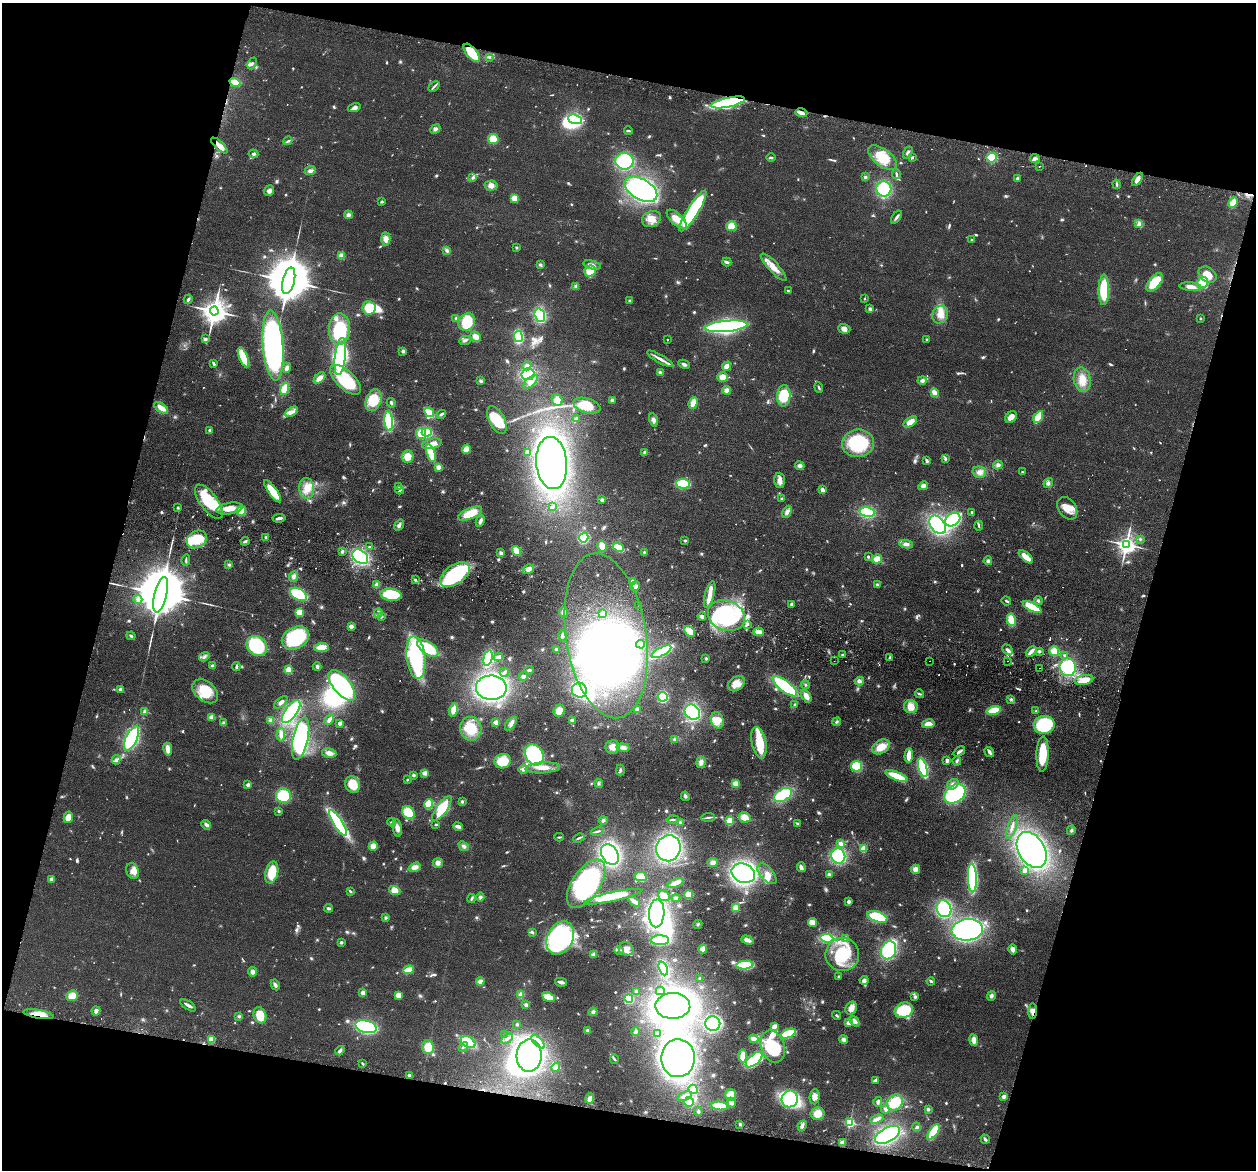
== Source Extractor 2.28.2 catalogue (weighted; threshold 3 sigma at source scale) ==
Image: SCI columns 15-5029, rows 299-4967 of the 5045 x 5146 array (HDU 1 of 3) = the unmasked area's bounding box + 8 px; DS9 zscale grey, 4 x 4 block average (1 PNG px = mean of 4 x 4 image px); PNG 1258 x 1172 px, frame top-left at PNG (2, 3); each listed source drawn as its Kron ellipse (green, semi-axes under 4 px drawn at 4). Shown black and unused: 30% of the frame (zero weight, under 2 of 3 exposures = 3% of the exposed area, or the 3 px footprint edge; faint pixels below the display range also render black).
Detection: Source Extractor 2.28.2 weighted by HDU 2 'WHT'. Background 0.0513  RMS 0.0067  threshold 0.0299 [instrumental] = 3 sigma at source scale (4.5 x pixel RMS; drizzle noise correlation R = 1.50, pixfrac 1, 0.05/0.05 arcsec/px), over >= 5 px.
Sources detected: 1059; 20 too faint to see at this stretch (4 x 4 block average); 23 inside a brighter object's white glare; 11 cosmic-ray / hot-pixel residue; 1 long thin detection or spike segment (spike, bleed or trail) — neither listed nor drawn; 11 coinciding with a brighter row at this scale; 59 inside a brighter listed object's ellipse — not listed separately; of the other 934, all 500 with FLUX_AUTO >= 5.53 (the completeness limit of this list) listed and drawn (434 fainter detections not listed), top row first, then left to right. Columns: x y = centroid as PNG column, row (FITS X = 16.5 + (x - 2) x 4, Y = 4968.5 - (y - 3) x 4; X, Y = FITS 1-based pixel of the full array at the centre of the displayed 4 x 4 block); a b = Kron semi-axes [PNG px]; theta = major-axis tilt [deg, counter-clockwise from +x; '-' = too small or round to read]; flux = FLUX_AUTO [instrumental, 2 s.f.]
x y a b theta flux
472 53 11 5 -50 130
489 57 3 2 - 6
252 63 6 3 67 8.7
235 82 5 3 - 78
434 86 6 2 40 8.2
728 102 17 4 12 580
354 108 6 4 17 14
801 113 6 3 -16 22
575 119 7 4 -19 250
435 129 5 4 - 13
628 131 4 2 - 7.7
493 139 5 5 - 66
288 141 4 2 - 7.1
219 145 10 3 -43 53
908 153 6 3 61 11
253 154 5 3 - 8.6
771 157 4 2 - 6.9
912 157 3 2 - 6.1
883 158 17 8 -38 100
992 158 5 4 - 150
1035 158 5 4 - 13
624 161 9 8 - 340
1039 166 2 2 - 8.8
310 171 6 3 22 13
896 174 5 2 - 7.3
865 177 3 3 - 6.2
473 178 4 3 - 8.6
1017 178 4 3 - 7
1137 179 7 4 56 27
1117 184 4 2 - 6.9
491 185 6 5 - 27
641 189 18 10 -30 670
884 189 7 7 - 240
269 191 5 5 - 17
515 198 4 4 - 41
382 201 3 2 - 8.4
1233 203 6 4 64 49
693 211 24 5 58 530
348 215 4 4 - 13
897 217 7 2 52 12
651 219 10 7 25 43
677 219 12 5 -43 55
1139 224 3 2 - 7.4
731 226 5 5 - 71
386 239 6 4 -87 31
972 240 3 2 - 7.3
516 248 3 3 - 5.6
447 250 3 2 - 6.7
341 256 2 2 - 180
727 262 5 2 - 14
540 264 4 3 - 8.2
592 265 9 3 -14 16
774 267 18 5 -47 50
590 271 6 5 - 92
1207 275 10 7 -36 54
289 281 13 6 76 38000
1155 282 11 5 52 130
1203 283 6 5 - 150
576 286 4 4 - 12
1191 287 11 4 -6 37
1104 290 15 5 89 180
788 291 3 2 - 9.1
188 299 5 2 - 10
864 299 2 2 - 11
630 301 4 3 - 6.8
369 308 7 6 - 110
870 309 4 4 - 10
214 311 4 4 - 6000
540 315 7 5 -72 310
940 315 9 7 61 43
456 318 3 3 - 5.7
1200 318 2 2 - 16
467 322 9 7 52 140
726 326 21 5 6 970
339 329 15 11 89 260
844 329 6 5 - 20
518 336 5 4 - 290
476 337 6 5 - 28
206 339 3 3 - 11
465 340 6 2 22 8.8
667 340 2 2 - 9.7
927 340 3 2 - 8.5
273 345 35 10 -86 1400
403 351 3 3 - 10
340 356 19 5 83 650
243 357 10 4 -69 180
660 359 15 3 -29 27
214 363 3 2 - 11
684 364 6 3 -26 12
527 366 4 4 - 18
727 366 5 4 - 26
287 368 5 3 - 15
660 372 4 3 - 7.5
528 374 6 6 - 240
722 377 5 5 - 34
319 378 7 4 43 29
345 380 19 9 -43 280
922 380 4 4 - 12
1082 380 12 8 -79 57
481 381 4 3 - 8.9
531 382 9 4 42 24
819 388 5 2 - 6.4
284 389 6 4 72 67
727 390 4 4 - 19
934 393 4 3 - 31
784 396 11 7 87 110
374 400 11 7 70 100
557 400 6 5 - 35
612 400 3 3 - 13
391 403 5 2 - 6.1
693 403 6 3 69 46
587 406 14 7 -17 100
161 408 8 4 -35 42
291 412 7 3 32 15
429 412 5 3 - 85
441 414 5 2 - 8.6
1011 417 6 5 - 34
1038 417 6 3 59 170
576 418 2 2 - 14
497 420 15 7 -63 120
653 420 7 4 -72 16
389 421 10 4 -85 270
910 422 7 4 33 40
209 430 2 2 - 7.2
427 432 5 4 - 160
421 433 5 5 - 46
858 443 16 13 7 270
432 444 10 5 13 28
466 449 4 4 - 50
528 452 4 3 - 28
644 452 3 3 - 8.1
431 453 9 3 -69 140
407 456 6 6 - 48
945 459 4 2 - 10
926 461 4 3 - 9.2
552 463 26 15 -85 1800
998 465 5 4 - 13
800 466 5 4 - 12
438 467 4 4 - 16
979 472 7 5 -14 21
1022 472 2 2 - 10
780 480 7 5 -87 24
1048 483 5 3 - 9.7
683 484 7 5 -4 170
399 486 3 2 - 7.3
923 486 5 4 - 17
307 488 10 7 -85 51
400 490 4 2 - 5.7
822 490 4 3 - 22
273 491 13 4 -54 130
782 499 2 2 - 6.4
602 500 3 3 - 9.3
209 502 20 8 -53 210
178 507 3 2 - 5.7
552 507 2 2 - 16
1067 508 12 8 -55 54
230 509 13 5 10 59
241 511 5 5 - 64
787 512 6 4 60 18
867 512 7 5 -9 230
470 513 13 5 23 94
972 513 3 2 - 8.8
279 518 6 3 7 14
953 520 8 6 33 490
480 521 6 3 66 17
399 525 6 3 55 16
938 525 10 7 -52 520
979 526 5 2 - 6.2
266 537 2 2 - 9.3
584 538 5 4 - 150
197 539 10 8 29 150
1140 539 4 3 - 5.6
685 540 2 2 - 23
245 541 4 2 - 8.6
906 544 7 4 -8 19
1126 545 3 3 - 3000
602 546 6 4 -76 37
369 547 3 2 - 5.7
618 547 5 2 - 110
342 551 3 3 - 7
517 551 5 3 - 71
644 552 2 2 - 18
501 553 4 3 - 13
360 557 9 6 -38 380
868 557 2 2 - 8.7
1026 557 9 3 -41 62
877 559 5 4 - 47
186 560 6 2 84 5.9
988 561 4 4 - 9.7
229 565 3 3 - 7.7
529 569 6 4 35 25
455 575 17 9 35 520
293 576 5 4 - 14
415 580 4 3 - 7
632 581 4 3 - 10
377 585 4 3 - 23
877 585 3 3 - 6.4
635 586 5 4 - 21
299 594 9 5 -30 250
710 594 14 4 75 38
161 595 18 6 76 57000
391 595 11 6 -9 180
138 599 4 3 - 11
1038 600 4 3 - 7.9
1006 601 5 2 - 5.5
791 604 3 2 - 7.8
639 605 2 2 - 5.7
1032 607 10 3 -28 190
564 612 5 4 - 18
299 613 4 4 - 62
378 613 5 2 - 8.2
602 614 4 3 - 13
382 616 3 3 - 5.9
702 616 4 3 - 16
726 616 19 15 -22 490
1011 620 6 3 -79 95
747 624 4 2 - 6.7
351 626 2 2 - 72
689 631 6 4 -44 68
759 632 5 4 - 34
562 635 5 3 - 9.5
131 636 4 3 - 7.4
606 636 83 40 -81 1800
295 638 14 10 31 320
641 644 4 4 - 14
257 646 11 9 -43 270
321 647 7 4 4 60
428 648 12 6 -35 230
556 649 2 2 - 13
1008 650 6 3 -47 13
1031 651 6 2 44 33
1039 651 3 3 - 7.8
1054 651 5 4 - 43
661 652 11 4 28 320
843 655 3 3 - 7.3
1065 655 3 2 - 8.2
204 657 5 4 - 12
416 657 21 9 -83 500
498 657 4 3 - 20
488 658 8 4 75 240
706 658 3 3 - 5.8
890 658 4 3 - 6.3
834 661 2 2 - 8.1
929 661 2 2 - 10
1008 661 2 2 - 6.3
212 666 4 3 - 9.6
236 667 4 2 - 11
317 667 4 3 - 8
1068 667 9 8 - 260
1040 668 2 2 - 6.7
289 670 2 2 - 260
529 670 4 3 - 7.1
504 672 4 3 - 6.7
523 677 4 4 - 13
1084 680 9 5 11 65
859 681 4 4 - 13
736 684 9 6 35 61
342 685 18 8 -51 630
805 685 4 3 - 5.9
785 686 15 5 -38 350
491 688 15 12 -1 1200
121 689 4 3 - 11
579 690 7 7 - 370
205 691 14 9 -40 110
919 694 4 2 - 6.3
806 696 7 3 -57 39
663 697 5 5 - 190
1011 699 4 3 - 6.5
281 702 8 3 40 17
795 705 3 2 - 5.5
911 707 7 6 - 46
453 710 7 4 76 33
637 710 3 2 - 40
145 711 3 2 - 16
559 711 6 5 - 46
994 711 7 4 13 100
1036 711 3 3 - 5.7
291 712 13 6 54 370
692 712 8 7 - 420
212 717 3 3 - 39
271 720 4 3 - 12
329 720 6 3 60 12
572 720 2 2 - 32
717 720 8 6 -70 54
496 722 4 3 - 19
837 722 4 3 - 6.9
224 723 3 3 - 11
340 723 2 2 - 47
511 723 8 4 51 17
928 724 6 4 12 33
1044 725 10 9 - 300
471 729 12 10 -84 110
281 735 7 4 88 18
132 738 13 5 65 380
301 738 21 7 77 340
674 739 3 2 - 6.3
759 743 16 7 -78 120
613 747 7 6 - 39
623 747 6 4 -12 22
881 747 9 6 32 58
168 749 6 3 -81 41
959 751 6 3 37 9.1
989 752 5 3 - 17
329 753 7 4 -11 28
1043 754 18 6 88 160
534 755 11 8 -60 410
909 755 7 3 84 69
116 760 5 3 - 11
503 761 8 7 - 110
947 761 3 2 - 16
957 761 5 2 - 6.5
701 762 6 4 81 20
856 766 5 5 - 170
543 768 17 5 3 55
923 768 9 4 -74 420
523 769 4 4 - 11
620 770 5 3 - 8.6
425 773 3 3 - 24
413 775 4 3 - 7.5
896 776 12 3 -22 140
407 780 2 2 - 15
598 783 4 3 - 6.2
353 784 8 7 - 88
736 784 4 4 - 37
953 784 6 4 38 18
248 785 4 3 - 11
955 794 11 8 35 420
783 795 10 6 30 260
283 796 7 7 - 180
685 796 5 3 - 9.9
462 802 4 3 - 6.4
428 804 5 4 - 130
442 808 15 5 55 170
279 811 3 2 - 6.7
408 813 7 5 -55 130
68 817 6 4 76 52
708 817 7 2 5 8.7
745 817 6 5 - 48
673 819 6 2 2 6.4
603 820 4 4 - 8.5
730 821 2 2 - 310
392 822 4 2 - 7.4
680 822 3 3 - 6.6
338 823 15 4 -57 560
797 823 3 2 - 7
436 824 3 2 - 6.8
206 825 5 4 - 12
458 826 5 3 - 17
1012 827 12 3 71 17
397 828 9 4 -80 24
1071 830 5 3 - 8.9
597 831 6 2 16 9.1
559 837 4 2 - 5.7
579 838 6 2 23 8.4
840 843 4 3 - 18
373 846 4 4 - 35
464 846 6 3 -41 10
668 848 13 12 - 800
863 849 3 3 - 45
1032 850 19 13 -59 1100
610 854 11 8 -60 690
838 856 7 7 - 300
438 863 5 5 - 23
713 863 5 4 - 19
415 867 6 3 19 31
801 867 5 3 - 18
915 869 4 4 - 26
1024 870 4 3 - 13
133 871 8 6 -67 38
272 872 11 6 76 110
743 873 12 9 -24 840
767 874 12 6 -49 33
829 875 3 3 - 13
641 877 6 4 -11 76
972 878 14 4 -88 460
51 879 4 3 - 13
675 883 8 3 22 30
586 884 28 14 56 660
350 891 3 2 - 7.1
395 891 6 4 -18 36
689 895 4 4 - 43
664 896 6 5 - 23
480 897 4 4 - 9.3
613 897 29 4 13 76
676 898 4 3 - 8
471 899 4 2 - 5.8
634 901 7 2 -35 38
849 901 3 3 - 13
329 908 4 3 - 9.3
736 908 4 3 - 35
944 909 8 7 - 250
657 913 14 7 87 860
877 917 10 5 -18 220
385 918 3 3 - 8.3
812 922 4 4 - 40
698 924 4 2 - 5.7
967 930 16 11 5 980
532 932 4 3 - 7.5
560 938 17 13 64 720
827 938 6 4 -6 190
846 938 4 3 - 10
660 940 9 4 1 240
747 940 6 3 -18 24
341 942 3 2 - 9.3
626 949 7 6 - 39
703 949 4 3 - 39
1013 949 5 3 - 19
619 950 5 3 - 11
889 950 9 7 68 270
842 954 17 16 - 190
593 955 4 3 - 17
745 965 8 4 3 270
663 968 7 3 -68 300
408 970 5 2 - 91
253 972 4 4 - 15
839 977 4 2 - 5.7
700 978 2 2 - 8.1
864 980 4 4 - 12
480 981 4 3 - 26
931 981 4 2 - 6.9
561 982 6 2 -13 21
275 985 5 3 - 12
636 991 4 3 - 5.9
660 991 4 2 - 6
363 993 3 3 - 14
399 995 4 3 - 45
521 995 4 4 - 22
72 996 6 5 - 58
991 996 5 4 - 12
548 997 6 4 -27 56
915 997 4 3 - 7.6
629 998 4 4 - 150
188 1005 9 2 -33 17
526 1005 3 3 - 11
673 1006 17 13 0 1500
851 1008 7 5 59 29
904 1010 9 7 25 160
96 1011 4 4 - 15
1033 1011 7 4 87 21
593 1012 4 4 - 8.5
38 1014 15 4 -9 60
260 1015 8 6 -71 85
836 1015 4 2 - 6.3
239 1016 4 3 - 5.6
854 1021 6 3 -50 23
849 1023 4 3 - 17
517 1024 3 3 - 6.6
713 1024 7 7 - 350
774 1026 4 3 - 25
366 1027 11 6 -14 410
587 1031 3 3 - 13
635 1032 4 3 - 7.9
657 1034 2 2 - 10
788 1034 8 3 20 220
505 1035 4 3 - 8
211 1039 3 3 - 44
507 1039 6 3 33 13
754 1039 5 3 - 36
843 1039 4 4 - 15
974 1040 6 3 -80 32
468 1042 8 5 -29 240
538 1042 9 4 -46 29
428 1047 7 6 - 57
463 1047 5 3 - 7.7
773 1047 16 11 -69 200
340 1051 5 2 - 13
529 1055 16 12 87 1200
743 1056 6 3 87 59
678 1058 19 17 -89 1500
614 1059 5 2 - 6.1
754 1060 10 5 42 350
363 1064 3 2 - 6.1
556 1067 4 4 - 17
409 1075 2 2 - 50
875 1080 4 2 - 15
693 1089 5 3 - 99
731 1095 6 5 - 62
685 1096 7 3 22 23
815 1097 8 5 86 22
1004 1097 2 2 - 69
590 1099 5 4 - 20
790 1099 8 8 - 360
689 1102 5 5 - 69
731 1102 5 4 - 24
878 1102 5 3 - 10
895 1102 8 7 - 110
719 1106 9 3 -4 130
885 1109 4 3 - 9.6
928 1109 3 3 - 6.7
698 1111 4 3 - 7
817 1113 7 6 - 47
877 1119 7 3 19 18
850 1122 2 2 - 650
740 1124 3 3 - 5.7
802 1126 5 3 - 16
916 1127 4 3 - 7.7
933 1132 9 4 54 120
887 1135 14 7 29 520
985 1139 5 3 - 8.5
842 1143 4 3 - 21
Overlapping masked pixels (flux is a lower limit): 6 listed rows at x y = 472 53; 235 82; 728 102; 219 145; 1033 1011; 38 1014
Diffuse or blended objects may show on this block-average render without a row.